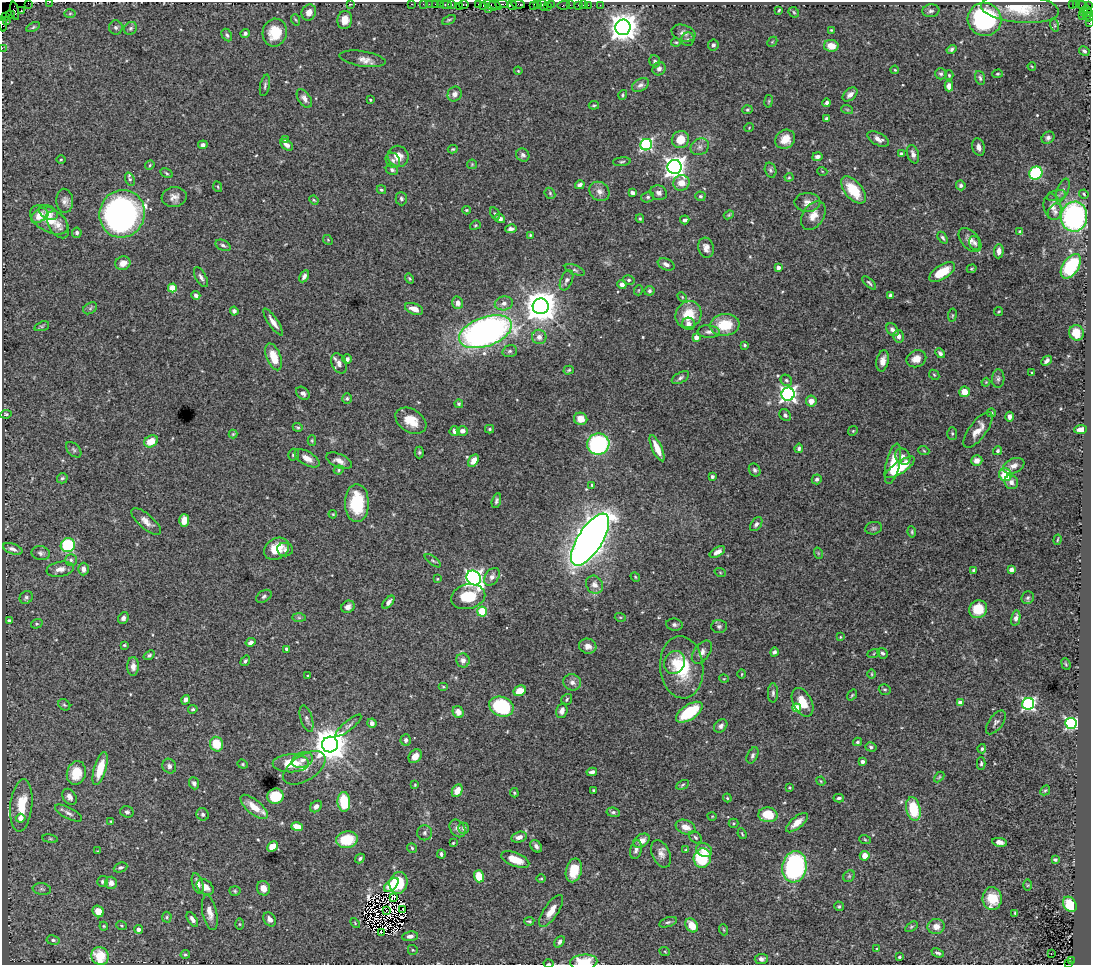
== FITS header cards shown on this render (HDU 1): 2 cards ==
NAXIS1  =                 1089
NAXIS2  =                  963

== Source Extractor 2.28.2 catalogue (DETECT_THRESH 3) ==
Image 1089 x 963 px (HDU 1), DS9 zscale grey, 1 PNG px = 1 image px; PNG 1093 x 967 px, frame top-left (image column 1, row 963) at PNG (2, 2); each listed source drawn as its Kron ellipse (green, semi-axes under 4 px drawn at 4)
Background 1.85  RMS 0.032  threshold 0.0948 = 3 sigma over >= 5 px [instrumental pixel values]
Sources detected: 532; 8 with non-positive FLUX_AUTO (blend fragments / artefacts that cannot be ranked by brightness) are neither listed nor drawn; of the other 524, the 500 brightest by FLUX_AUTO listed and drawn (24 fainter detections omitted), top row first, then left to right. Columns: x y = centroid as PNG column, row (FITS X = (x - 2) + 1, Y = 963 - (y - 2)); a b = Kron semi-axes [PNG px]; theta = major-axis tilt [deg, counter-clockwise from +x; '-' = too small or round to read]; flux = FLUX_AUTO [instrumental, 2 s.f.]
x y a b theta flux
49 2 2 2 - 72
28 3 2 2 - 86
350 4 2 2 - 1.8
411 4 2 2 - 68
423 4 3 2 - 96
429 4 2 2 - 65
436 4 3 2 - 240
440 4 2 2 - 100
446 4 6 3 0 360
464 4 5 3 - 210
478 4 3 2 - 120
502 4 7 2 0 690
518 4 7 3 -7 510
537 4 3 2 - 190
551 4 2 2 - 220
452 5 4 3 - 270
483 5 4 2 - 64
491 5 7 4 -34 490
495 5 6 3 -26 720
512 5 5 3 - 390
534 5 4 3 - 250
543 5 6 3 -65 480
564 5 6 3 9 240
570 5 2 2 - 39
579 5 3 3 - 190
583 5 2 2 - 39
588 5 2 2 - 93
600 5 2 2 - 40
1072 5 3 2 - 860
1076 5 3 2 - 41
459 6 2 2 - 48
547 6 3 2 - 150
1082 6 5 2 - 100
1088 6 3 2 - 140
1020 8 39 14 -5 75
489 10 2 2 - 11
779 10 3 2 - 2.6
15 11 9 3 -78 190
21 11 3 2 - 58
931 11 8 6 6 5.9
1087 11 6 4 -60 350
309 12 8 7 - 15
794 12 6 4 -46 2.9
1083 12 3 2 - 61
70 14 6 4 2 3
10 15 4 2 - 110
1082 16 2 2 - 56
1086 16 3 3 - 110
6 17 2 2 - 71
1089 17 5 2 - 140
985 19 17 16 - 270
296 20 6 3 -70 2.5
345 20 9 7 79 19
449 20 7 4 24 3.1
6 21 2 2 - 48
1089 22 4 2 - 100
3 24 7 2 -82 140
1054 25 6 4 -70 3.1
33 27 7 3 27 3
116 27 7 7 - 5.3
623 27 8 7 - 2900
131 28 7 6 - 4.8
831 30 3 3 - 2.1
245 33 5 4 - 5.5
275 33 14 12 78 55
683 33 12 8 -17 12
227 35 7 4 -61 4.4
688 39 7 6 - 4.9
676 42 5 3 - 2.2
772 42 6 4 45 2.3
713 45 5 5 - 4.5
831 46 7 5 -7 31
2 48 2 2 - 35
951 49 5 4 - 4.2
1084 51 5 4 - 4.9
363 59 23 7 -9 17
655 61 6 5 - 5.5
1032 66 4 3 - 1.9
659 69 7 6 - 8.1
895 70 4 4 - 2.2
518 71 4 3 - 2.2
941 74 6 5 - 5.1
998 74 5 4 - 2.7
949 75 5 4 - 2.4
980 78 7 4 -74 4.8
265 85 11 4 78 5
640 85 9 6 30 7.4
949 86 5 4 - 15
455 94 7 6 - 7.9
850 94 8 5 39 11
623 95 5 4 - 3
304 98 10 6 -56 10
370 100 3 3 - 3.3
768 101 6 3 81 2.2
827 103 4 3 - 5.9
594 105 5 3 - 2.6
847 109 6 4 -19 2.6
747 110 5 4 - 3.1
826 118 4 3 - 3.8
749 128 4 4 - 2.3
1048 138 7 5 41 6.1
285 139 4 4 - 4
785 139 10 9 - 28
878 139 12 6 -28 12
680 140 9 8 - 35
203 145 5 4 - 5.8
287 145 7 4 -41 9.6
646 145 6 5 - 340
700 147 9 8 - 9.7
979 147 9 6 -74 10
453 149 5 3 - 2.4
901 154 4 3 - 4.6
913 154 9 6 -70 11
523 155 7 6 - 6.9
398 156 10 10 - 26
817 157 5 4 - 7.8
61 159 5 3 - 2.1
393 160 8 6 -52 6.9
622 162 9 4 6 3.6
472 164 5 5 - 2.3
150 165 5 4 - 2.7
675 167 7 7 - 1500
392 170 6 5 - 4.6
770 170 8 5 -73 4.9
822 171 5 3 - 1.8
166 173 7 3 -28 2.9
1036 173 7 6 - 180
789 177 4 4 - 2.3
130 179 7 4 -69 4.7
681 183 8 7 - 24
580 185 5 4 - 6
961 185 5 4 - 4.6
218 187 5 3 - 2.2
381 190 5 4 - 3.3
853 190 16 8 -50 67
1063 190 12 5 67 7.2
599 191 11 9 -40 13
550 193 6 5 - 3.2
632 193 4 3 - 5.8
659 193 9 7 -21 8.6
1084 194 5 3 - 3.1
700 196 5 5 - 3.6
1056 196 10 5 12 6.4
174 197 12 10 7 14
648 197 6 5 - 4.6
401 199 7 5 -89 4.7
314 200 5 4 - 2.4
65 201 12 8 -86 11
807 202 13 9 0 15
1052 207 13 8 -78 14
466 210 4 3 - 2.4
48 212 10 6 -28 11
1055 212 8 7 - 7.7
495 213 6 4 -60 3.2
122 214 24 22 71 730
729 215 5 4 - 2.6
813 215 15 10 57 23
39 216 9 6 40 25
1074 217 15 13 82 430
500 218 5 4 - 8.6
640 219 4 3 - 2.6
49 220 21 12 -30 37
685 220 5 3 - 6.6
58 225 15 9 -59 16
475 225 5 4 - 2.7
511 229 6 4 10 8
1020 232 4 3 - 5
77 233 5 4 - 5
530 235 4 4 - 2.6
943 238 6 4 -55 5.2
328 240 5 4 - 2.4
970 240 14 8 -48 14
975 243 7 5 -72 5.5
223 245 8 5 -23 5.2
706 248 10 7 -75 13
999 251 7 5 87 12
123 263 8 6 20 18
666 264 9 5 -23 8.9
1071 266 14 8 57 160
778 268 4 3 - 13
972 269 5 4 - 2.5
575 270 10 4 -21 5.1
942 272 15 7 33 52
304 276 6 4 61 8.2
201 277 11 5 -61 7.5
409 279 5 4 - 2.7
566 280 10 6 66 7.9
629 280 6 4 -12 3.8
869 283 8 4 -45 3.8
622 284 4 4 - 9.6
172 288 4 4 - 57
639 290 5 3 - 1.7
649 291 5 5 - 4.5
196 295 4 3 - 7
890 295 4 3 - 4
682 297 5 3 - 2.1
458 303 6 5 - 12
504 303 9 7 12 10
541 306 8 8 - 4100
90 308 7 5 32 3.9
414 309 9 5 -20 18
234 311 4 4 - 5.1
999 311 4 3 - 2.2
688 315 14 12 52 52
952 315 7 3 81 2.2
273 322 16 4 -56 14
689 324 6 6 - 11
725 325 15 11 7 63
42 326 8 4 18 3.5
892 330 7 5 -46 9.3
485 332 28 14 20 900
709 332 11 6 -3 8
1076 333 8 7 - 38
898 336 6 5 - 12
539 337 7 7 - 12
696 337 4 4 - 21
745 345 3 3 - 3.2
510 351 7 5 16 4.6
940 353 5 4 - 5.6
274 357 14 7 -69 43
347 359 5 5 - 6.2
916 359 10 8 22 20
883 361 11 6 79 14
1047 361 6 4 45 6
339 363 11 7 -64 13
569 370 5 4 - 2.7
1032 373 3 3 - 2.2
934 375 6 4 -44 2.9
680 378 9 5 29 5.6
998 379 9 6 86 6.5
786 380 6 5 - 4.6
986 382 4 3 - 1.9
964 392 5 5 - 24
303 393 7 5 -43 6.5
788 394 6 6 - 780
347 399 5 5 - 3.7
811 401 5 5 - 18
459 404 4 4 - 4
991 413 4 4 - 3.8
6 414 6 4 8 3
785 415 6 5 - 4.6
1009 417 5 4 - 8.9
581 419 7 6 - 21
411 421 17 11 -31 37
298 427 5 4 - 2.6
490 429 4 4 - 2.5
1080 429 6 4 4 15
978 430 21 8 54 25
455 431 5 5 - 10
462 431 5 5 - 12
853 431 5 4 - 2.5
233 434 4 4 - 2.3
952 434 6 5 - 3.7
151 441 7 5 30 39
312 441 5 4 - 2.4
598 444 11 10 - 310
657 448 14 5 -65 30
799 448 5 4 - 5.2
74 450 9 5 -46 5
924 451 5 3 - 2.2
998 451 4 4 - 4
419 452 6 4 89 3.2
293 455 6 5 - 4.2
903 457 9 7 -55 11
307 458 14 6 -30 17
473 460 7 4 58 17
977 460 5 5 - 12
339 461 14 6 -24 14
893 464 20 7 77 47
1014 466 11 7 22 13
900 467 17 6 34 88
339 470 5 4 - 2.7
755 470 7 5 -58 5.4
1005 475 6 6 - 65
712 476 3 3 - 5.8
62 478 5 5 - 3.7
817 479 5 5 - 5.8
1011 482 7 6 - 10
592 485 4 4 - 3
496 501 7 4 75 4.9
357 503 19 12 90 110
333 514 4 3 - 1.9
184 520 6 5 - 23
146 521 18 7 -41 16
756 524 8 5 53 5.9
874 528 8 6 14 5.3
912 532 5 3 - 2.9
590 540 30 12 57 2900
1058 540 5 2 - 2.1
68 545 7 7 - 150
13 549 10 5 -20 11
277 549 13 10 33 42
285 550 8 6 -6 6.6
717 552 8 4 31 12
41 553 9 7 -11 6.8
818 553 6 3 -72 2.7
71 560 6 6 - 4.8
433 561 9 4 -36 3.5
60 569 13 7 10 14
83 569 6 5 - 11
974 570 4 3 - 3.9
1011 570 4 4 - 8.9
720 572 6 3 -20 2.3
492 577 10 6 56 11
635 577 5 4 - 2.3
474 578 8 6 -51 950
437 579 4 3 - 1.9
594 585 9 8 - 15
264 596 8 5 34 4.9
26 597 7 6 - 5.1
468 597 17 12 12 64
1028 598 7 6 - 4.3
388 602 8 4 49 9.1
348 607 7 6 - 9.4
978 609 9 8 - 51
482 612 5 5 - 78
620 617 5 3 - 2.2
123 618 6 5 - 7
299 618 7 4 -1 4.4
1016 618 8 4 78 8.6
9 620 4 3 - 3.3
37 624 6 4 19 3
674 625 8 6 -7 6
719 626 8 6 -2 5.8
840 637 3 3 - 1.8
251 642 5 4 - 7.7
124 645 3 2 - 2.1
588 646 9 7 -18 13
286 649 3 3 - 5.7
702 652 13 7 53 12
774 652 5 4 - 5.8
882 653 6 4 -42 4.6
874 654 6 4 21 2.8
149 655 6 4 37 4
463 660 7 6 - 11
245 661 6 4 56 4.4
675 662 12 10 67 26
1066 664 6 3 -69 2.6
133 666 9 6 89 11
682 667 31 21 -84 100
742 674 4 3 - 1.9
872 674 5 3 - 2
308 676 3 3 - 2.7
724 679 5 3 - 1.7
572 682 9 8 - 11
443 687 5 4 - 2.6
885 689 6 5 - 3.5
520 691 6 5 - 30
773 693 10 5 90 5.9
852 695 6 3 54 2.3
567 699 6 5 - 3.8
186 700 5 4 - 9.1
803 702 15 9 -63 36
960 703 4 4 - 37
1028 704 6 5 - 430
64 705 6 5 - 3.7
501 706 12 9 -21 160
797 708 4 4 - 62
193 709 5 4 - 3.5
562 711 7 5 74 11
458 712 6 5 - 17
689 712 15 7 34 110
307 719 13 6 -73 7.8
996 722 14 7 54 7.3
372 723 5 4 - 10
1071 723 5 5 - 360
348 726 16 4 39 7.3
721 726 7 5 45 7.2
406 740 5 5 - 6.9
857 742 4 4 - 4
217 744 7 6 - 50
330 745 8 8 - 5000
871 747 6 4 -17 3.7
982 749 4 4 - 3.5
753 755 8 5 64 5.4
415 756 7 5 52 18
302 760 10 7 19 14
862 762 4 3 - 9.4
291 763 18 9 1 58
981 763 6 4 88 3.5
243 764 5 4 - 2.9
169 766 7 6 - 7.7
100 768 17 6 73 48
304 768 24 12 32 26
592 772 5 4 - 7.1
76 773 12 9 75 49
939 777 6 3 45 2.4
821 781 4 4 - 2.1
194 783 6 5 - 6.1
415 785 4 3 - 2.2
682 785 7 4 28 3.1
789 788 3 3 - 2.5
593 790 3 2 - 2.3
1045 790 5 4 - 2.7
457 791 7 5 62 25
514 793 5 3 - 2.8
275 796 8 7 - 88
69 797 9 6 -54 9.6
727 798 4 3 - 2.4
839 798 5 3 - 5.4
344 802 10 6 -86 76
21 806 26 11 84 67
316 806 7 5 44 8.3
254 807 17 7 -40 34
913 809 12 7 -78 85
127 812 6 5 - 5.6
613 812 7 4 -8 4.2
68 813 15 5 -28 8.9
203 814 6 6 - 5.4
768 815 9 7 -4 61
712 816 5 3 - 1.8
21 818 5 4 - 18
111 821 4 4 - 2.4
733 823 5 4 - 2.8
797 823 13 5 40 19
297 827 6 4 -15 32
686 827 10 7 -20 20
458 828 9 7 -55 10
464 828 5 5 - 6.4
424 833 7 7 - 5.6
742 834 5 3 - 2.5
519 837 8 5 14 11
695 837 7 5 -40 4.2
50 839 8 4 -8 3.2
347 840 11 8 10 74
865 840 6 3 -21 2.6
641 841 9 6 33 16
1000 842 7 4 -10 9.6
453 843 3 3 - 2
272 846 6 4 42 26
536 846 7 5 -55 7.6
412 848 5 4 - 3.1
636 850 9 5 76 7.7
686 850 3 3 - 2.3
704 850 8 6 -25 18
98 851 3 2 - 2.1
441 854 4 3 - 4.6
661 854 14 9 -66 15
865 856 5 5 - 21
702 858 10 8 77 120
360 859 5 4 - 4
515 859 15 6 -21 32
1055 860 4 3 - 3.8
120 867 7 4 22 4.4
794 867 16 12 81 380
574 870 12 8 76 44
479 876 6 5 - 52
849 876 6 5 - 3.8
541 879 5 3 - 2.2
102 881 5 5 - 4.2
111 883 6 6 - 11
198 883 10 5 -73 12
398 883 11 9 76 65
391 885 9 5 41 20
1028 885 6 4 90 2.2
205 887 9 6 -37 18
263 888 7 6 - 14
42 889 9 5 -9 4.9
235 891 6 5 - 3.1
393 898 4 2 - 3.1
992 899 11 9 -87 47
1070 904 8 6 -59 63
839 906 5 4 - 3.1
403 909 3 2 - 2.8
387 910 3 2 - 2.6
98 911 6 5 - 21
551 911 18 7 56 23
210 913 18 7 -78 17
1015 913 4 3 - 2.8
167 917 5 5 - 3.3
192 919 8 4 -57 8.1
270 919 8 5 -57 10
529 921 5 3 - 2.7
668 922 9 4 18 4.2
355 923 5 3 - 2
239 924 6 4 -90 2.4
692 925 7 5 -56 28
104 926 4 4 - 2.4
121 926 5 3 - 2.2
911 927 7 4 32 3.2
936 927 8 7 - 16
138 929 4 4 - 8
724 930 5 3 - 2.2
381 932 3 2 - 2.7
410 936 8 5 7 8.8
53 940 6 4 -9 5.5
560 942 6 4 49 5.7
877 949 3 3 - 2.7
413 950 5 5 - 2.7
665 952 5 3 - 2
938 953 6 3 -21 5.3
185 954 5 4 - 3.2
1051 954 3 2 - 5.1
100 956 9 8 - 50
899 957 3 3 - 3.5
761 959 6 5 - 10
1071 961 4 2 - 170
584 962 13 7 5 70
1069 963 3 3 - 240
549 964 5 2 - 2.2
At the frame edge (FLAGS 8, measured only in part): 9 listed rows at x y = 49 2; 28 3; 1089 17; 1089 22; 3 24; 2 48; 584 962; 1069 963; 549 964
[24 fainter detections neither listed nor drawn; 8 non-positive-flux detections neither listed nor drawn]